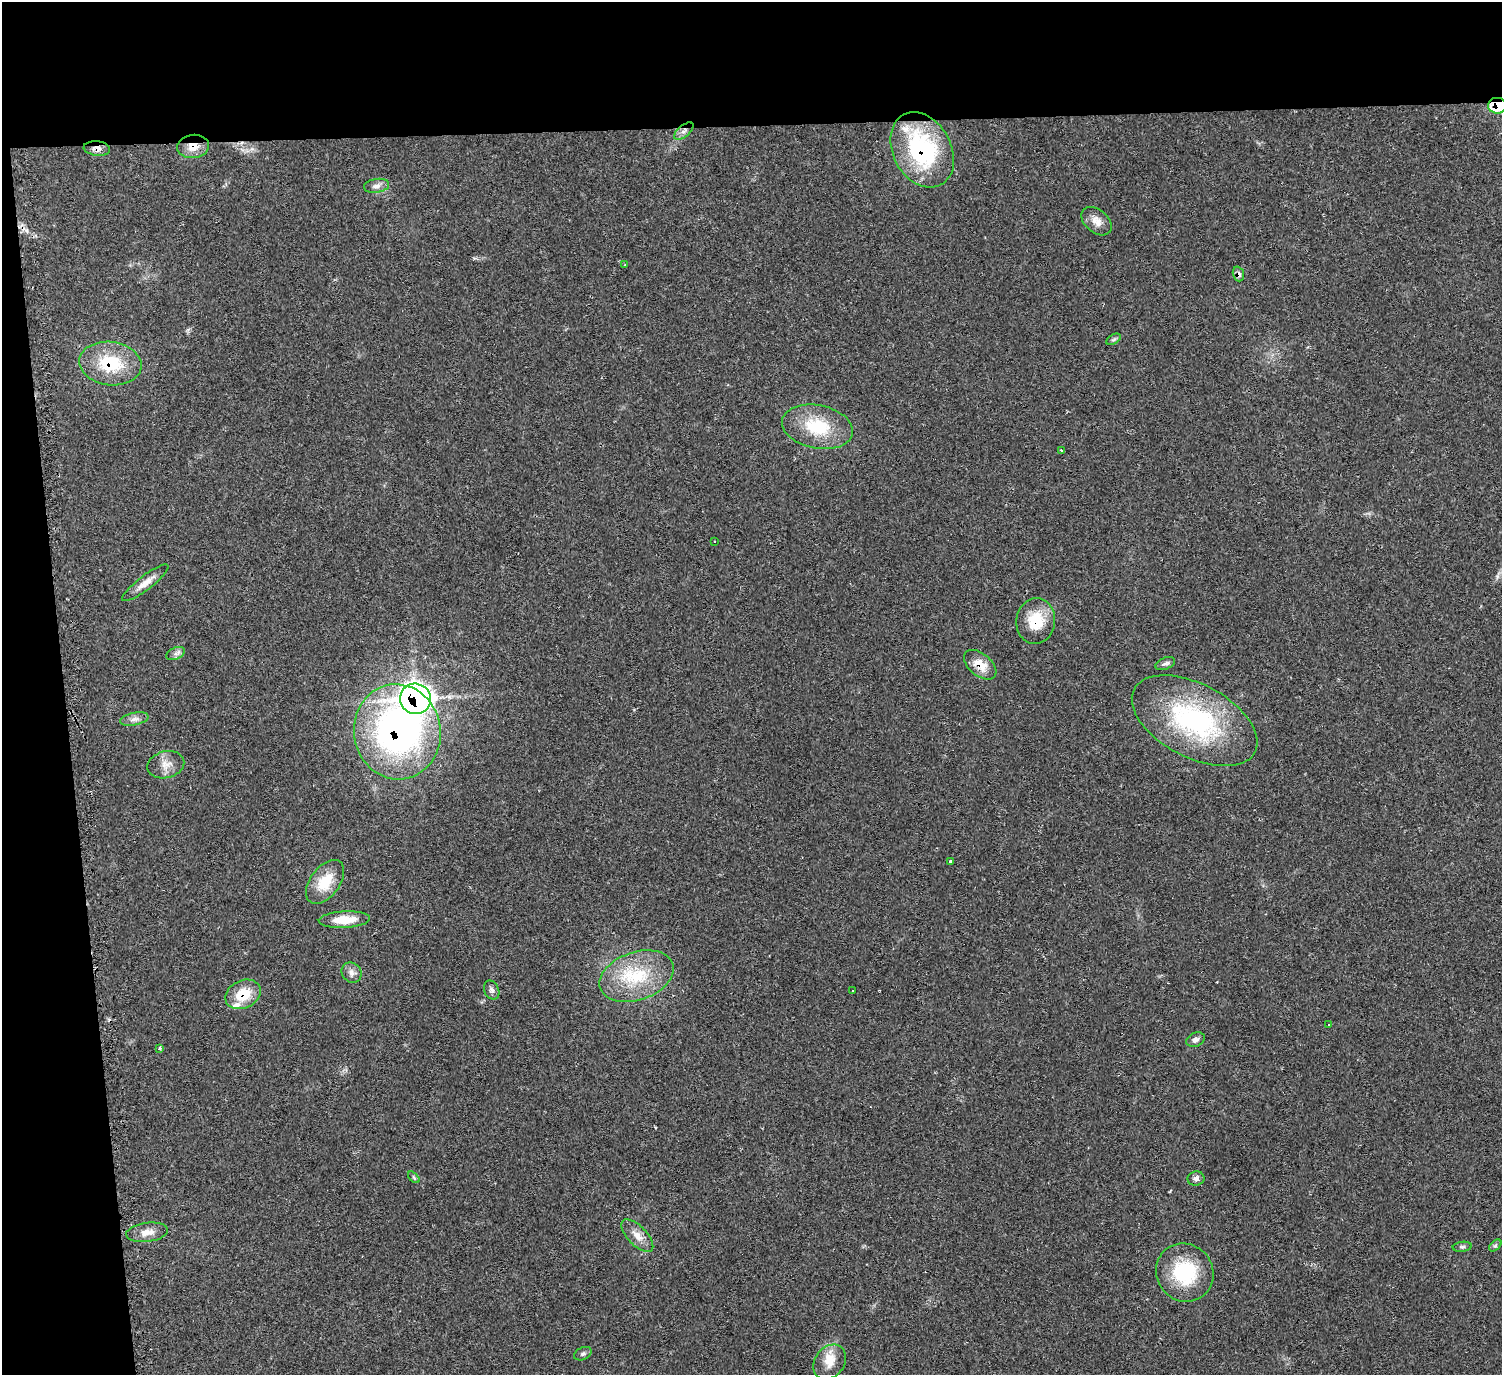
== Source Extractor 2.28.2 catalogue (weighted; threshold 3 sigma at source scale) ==
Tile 1 of 3 x 3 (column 1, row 1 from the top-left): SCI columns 3-1502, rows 2973-4345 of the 4513 x 4546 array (HDU 1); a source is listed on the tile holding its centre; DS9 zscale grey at full resolution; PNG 1504 x 1377 px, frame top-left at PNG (2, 2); each listed source drawn as its Kron ellipse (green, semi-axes under 4 px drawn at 4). Shown black and unused: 13% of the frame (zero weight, under 2 of 3 exposures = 3% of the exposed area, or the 3 px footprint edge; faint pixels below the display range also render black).
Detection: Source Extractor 2.28.2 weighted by HDU 2 'WHT'; one run over the whole footprint, this tile lists its part. Background 0.0545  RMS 0.0071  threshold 0.032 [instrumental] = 3 sigma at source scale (4.5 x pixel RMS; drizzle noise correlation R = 1.50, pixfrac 1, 0.05/0.05 arcsec/px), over >= 5 px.
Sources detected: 48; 1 cosmic-ray / hot-pixel residue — neither listed nor drawn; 3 inside a brighter listed object's ellipse — not listed separately; the other 44 listed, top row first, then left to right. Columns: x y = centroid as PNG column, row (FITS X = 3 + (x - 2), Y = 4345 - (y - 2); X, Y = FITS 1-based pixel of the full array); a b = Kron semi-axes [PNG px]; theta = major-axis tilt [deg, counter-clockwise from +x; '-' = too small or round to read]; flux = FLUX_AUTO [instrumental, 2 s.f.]
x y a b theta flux
1497 106 9 8 - 24
684 131 11 5 39 3.2
193 146 16 11 7 9.9
97 148 13 7 -6 4.7
922 150 40 29 -62 90
376 186 13 7 10 3.5
1096 221 17 11 -40 7
625 265 3 2 - 0.53
1238 274 7 5 -71 2.6
1114 339 8 4 30 1.3
110 363 31 21 -7 35
817 427 36 21 -12 35
1062 450 3 3 - 1.2
714 541 2 2 - 0.59
145 583 28 7 37 7.2
1036 621 23 19 82 22
175 653 10 5 23 2.4
1165 663 10 5 22 2
980 665 19 11 -40 11
415 699 16 15 - 410
134 719 14 6 11 3.4
1195 721 68 36 -28 120
397 732 48 43 -81 240
166 765 19 13 14 7.8
951 861 3 3 - 4.4
325 882 25 14 53 19
344 920 26 8 3 15
352 973 11 9 -48 3.9
637 976 38 24 19 41
492 990 10 7 -66 2.6
853 990 3 3 - 1.1
243 994 18 14 24 20
1329 1025 3 2 - 1
1195 1040 9 7 24 2.5
160 1048 4 3 - 1.4
414 1177 7 4 -45 1.1
1196 1179 8 7 - 2.4
147 1232 21 9 7 7
637 1236 21 9 -46 7.3
1495 1245 7 4 43 1.3
1462 1247 9 5 7 1.5
1185 1273 30 28 -51 44
583 1354 9 6 23 1.8
830 1362 19 14 51 11
Overlapping masked pixels (flux is a lower limit): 12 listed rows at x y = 1497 106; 684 131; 193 146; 97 148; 922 150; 1238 274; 110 363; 1036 621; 980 665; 415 699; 397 732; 243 994
Isophote crosses this tile's border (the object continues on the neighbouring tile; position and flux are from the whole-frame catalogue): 1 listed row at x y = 1497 106